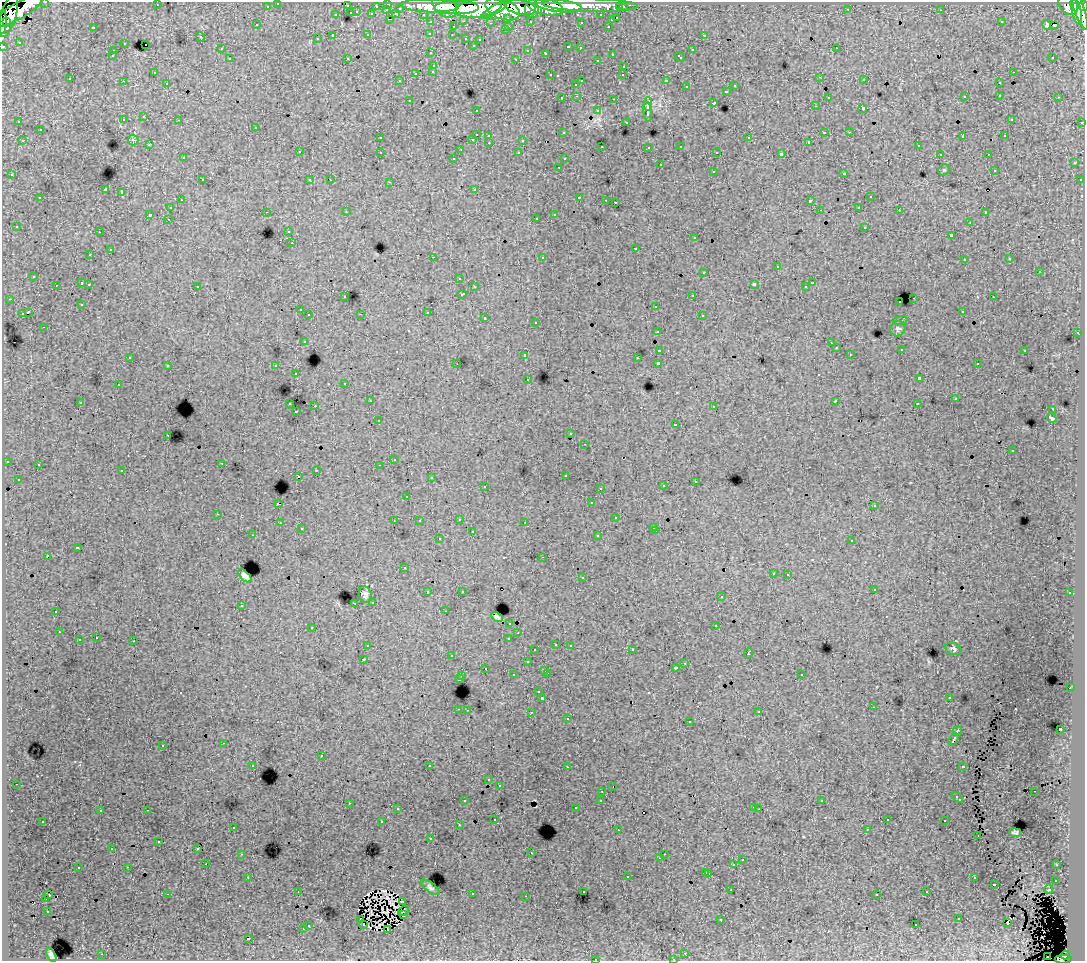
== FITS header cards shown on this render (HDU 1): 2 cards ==
NAXIS1  =                 1083
NAXIS2  =                  959

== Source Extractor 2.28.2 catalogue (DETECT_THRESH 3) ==
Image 1083 x 959 px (HDU 1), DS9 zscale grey, 1 PNG px = 1 image px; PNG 1087 x 963 px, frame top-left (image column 1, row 959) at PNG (2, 2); each listed source drawn as its Kron ellipse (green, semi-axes under 4 px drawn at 4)
Background 145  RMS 1.1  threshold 3.42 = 3 sigma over >= 5 px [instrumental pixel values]
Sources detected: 481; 7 with non-positive FLUX_AUTO (blend fragments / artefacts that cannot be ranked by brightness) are neither listed nor drawn; the other 474 listed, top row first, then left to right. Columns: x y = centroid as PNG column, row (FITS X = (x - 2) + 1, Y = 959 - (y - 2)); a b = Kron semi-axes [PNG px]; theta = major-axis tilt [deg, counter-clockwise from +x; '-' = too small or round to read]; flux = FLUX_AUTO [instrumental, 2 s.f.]
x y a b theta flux
45 2 3 2 - 2800
278 3 3 3 - 1900
388 4 3 3 - 3800
157 5 2 2 - 58
590 5 48 6 -2 120000
1068 5 11 8 -45 96000
267 6 3 3 - 1400
347 6 3 3 - 740
376 6 3 2 - 940
430 6 29 6 -2 220000
445 6 14 10 -41 180000
558 6 24 6 -7 200000
1084 6 5 3 - 73000
520 7 16 7 -11 290000
545 7 18 8 -12 260000
620 7 3 3 - 1200
623 7 3 3 - 1800
400 8 3 3 - 590
457 8 22 6 0 380000
479 8 23 9 10 500000
503 9 18 10 -20 500000
532 9 9 7 -86 170000
848 9 2 2 - 57
1079 9 22 5 -71 270000
387 10 3 2 - 170
494 10 14 4 30 130000
941 10 2 2 - 41
17 11 30 8 30 290000
538 11 4 3 - 63000
1076 11 14 4 -76 200000
357 12 3 2 - 360
351 13 3 3 - 730
372 14 3 3 - 990
396 14 4 3 - 780
423 14 3 2 - 1700
9 15 22 7 74 230000
336 15 3 3 - 420
601 15 3 3 - 1600
508 18 3 3 - 1100
617 18 3 3 - 440
390 19 3 2 - 270
611 20 3 3 - 470
464 21 3 2 - 380
530 21 3 3 - 1000
3 22 12 3 89 100000
6 22 4 3 - 71000
431 22 3 3 - 1900
581 22 3 3 - 120
1001 22 3 2 - 93
491 23 3 2 - 110
257 25 3 3 - 210
1047 25 5 3 - 400
1054 25 3 2 - 140
509 26 3 2 - 310
608 26 3 2 - 270
93 27 3 3 - 770
453 27 3 3 - 210
505 30 3 3 - 180
429 34 3 3 - 160
368 35 3 3 - 390
452 35 3 2 - 120
704 35 3 3 - 280
333 36 3 3 - 1100
201 37 5 3 - 68
466 38 3 3 - 360
317 39 3 3 - 190
480 39 3 2 - 110
19 42 3 2 - 97
124 43 2 2 - 41
146 44 3 2 - 180
473 45 3 2 - 85
3 46 3 3 - 4800
568 47 3 3 - 330
580 48 3 3 - 190
836 48 3 2 - 290
221 49 3 3 - 190
528 50 3 3 - 140
692 50 3 3 - 450
113 51 3 3 - 270
431 53 3 3 - 210
546 53 3 3 - 370
612 54 3 2 - 270
112 56 3 3 - 130
680 57 5 3 - 320
1053 57 3 2 - 170
347 58 3 3 - 59
230 59 3 3 - 240
516 59 3 2 - 570
597 60 3 3 - 250
434 65 3 3 - 290
624 66 3 3 - 310
433 71 3 3 - 170
1013 72 3 2 - 240
154 73 3 3 - 150
416 73 3 3 - 460
550 75 3 2 - 360
623 75 3 2 - 140
820 77 3 2 - 140
70 79 3 2 - 110
864 80 3 2 - 120
123 81 3 2 - 110
400 81 3 2 - 98
582 81 3 2 - 520
666 81 3 3 - 970
167 83 3 2 - 210
999 83 3 3 - 220
576 84 3 3 - 310
735 86 3 3 - 230
687 87 3 3 - 230
726 91 3 3 - 310
1000 95 3 2 - 370
577 96 3 3 - 150
965 96 2 2 - 57
828 97 3 3 - 270
1059 97 3 2 - 220
562 98 3 3 - 190
614 99 3 2 - 480
409 100 3 2 - 250
714 103 3 3 - 830
648 104 7 3 88 2100
815 106 3 2 - 98
863 108 3 3 - 880
476 110 3 2 - 150
598 111 4 3 - 260
648 112 10 4 -84 2100
144 117 3 3 - 280
1011 119 3 2 - 120
123 120 3 3 - 260
179 120 3 2 - 160
19 122 2 2 - 49
626 122 3 2 - 89
1082 122 3 3 - 610
256 127 3 3 - 230
40 130 3 3 - 280
824 132 3 2 - 850
849 132 3 2 - 63
563 133 3 3 - 190
476 134 3 3 - 960
489 135 3 3 - 230
963 136 4 2 - 440
1005 136 3 3 - 160
380 138 3 2 - 130
749 138 3 3 - 330
473 139 3 2 - 410
133 140 5 5 - 150
523 140 3 3 - 880
22 141 3 2 - 280
809 142 3 3 - 130
489 143 3 2 - 240
149 145 3 3 - 120
918 145 3 2 - 270
602 146 2 2 - 73
681 146 3 3 - 260
649 147 3 2 - 110
461 150 2 2 - 55
299 152 3 3 - 230
380 152 3 2 - 300
717 152 3 2 - 72
519 153 3 3 - 220
781 154 4 3 - 2000
940 154 3 2 - 130
988 154 3 2 - 190
183 158 3 3 - 180
454 158 3 2 - 140
564 159 3 3 - 120
1074 163 3 3 - 330
660 165 3 3 - 550
559 167 3 2 - 170
944 170 6 5 - 110
994 170 3 2 - 78
713 171 3 3 - 350
844 173 3 3 - 380
12 174 3 3 - 140
202 180 3 2 - 230
310 180 3 3 - 210
330 180 3 2 - 99
1080 180 3 3 - 210
390 182 3 2 - 390
105 190 4 3 - 7300
475 190 4 3 - 71
122 193 3 3 - 520
579 197 3 2 - 380
870 197 3 3 - 400
40 198 3 3 - 390
181 200 3 2 - 180
606 200 2 2 - 50
810 201 3 3 - 1200
615 202 3 3 - 1200
859 207 3 3 - 260
170 208 3 3 - 320
820 210 3 2 - 50
899 210 3 2 - 70
266 212 2 2 - 68
346 212 3 2 - 180
985 213 3 2 - 170
150 214 3 3 - 830
555 215 4 3 - 1600
536 218 3 2 - 150
168 219 3 2 - 150
970 222 3 2 - 98
16 226 3 3 - 140
865 227 3 3 - 370
289 231 3 3 - 150
99 232 2 2 - 67
951 235 3 3 - 860
695 238 3 3 - 280
292 243 2 2 - 51
635 248 3 3 - 430
110 250 3 3 - 680
90 255 3 2 - 130
433 257 2 2 - 730
542 257 3 3 - 350
1010 259 4 3 - 93
964 260 3 2 - 160
777 267 3 3 - 870
1039 271 3 3 - 770
704 272 3 3 - 440
34 276 3 3 - 170
459 278 3 3 - 120
82 283 3 3 - 620
812 283 3 3 - 640
89 284 3 3 - 250
754 284 4 3 - 1600
56 285 3 2 - 150
197 286 3 3 - 340
474 287 3 3 - 250
805 287 3 2 - 66
462 294 4 3 - 400
693 295 3 2 - 290
345 297 3 3 - 160
993 297 3 2 - 160
914 298 3 2 - 510
10 299 3 2 - 120
900 302 3 2 - 150
82 304 3 3 - 140
656 306 3 3 - 330
300 310 3 3 - 260
962 311 3 2 - 210
28 312 4 3 - 1400
427 312 3 3 - 650
22 314 4 3 - 440
361 314 2 2 - 43
309 315 3 3 - 310
702 315 3 2 - 180
485 318 3 3 - 570
900 320 7 3 8 110
536 322 3 3 - 170
44 327 3 2 - 180
898 329 8 7 - 200
657 331 3 3 - 190
1077 333 3 2 - 340
304 341 3 3 - 280
831 343 2 2 - 55
836 348 3 3 - 110
901 349 3 2 - 82
659 350 4 3 - 1100
1025 350 3 2 - 500
850 354 3 2 - 150
525 355 3 3 - 340
130 357 3 2 - 120
637 358 3 2 - 110
658 363 3 3 - 2700
457 364 2 2 - 31
977 364 3 2 - 120
168 365 3 3 - 320
276 366 3 3 - 270
296 374 3 2 - 290
528 379 3 2 - 150
919 379 4 3 - 2400
345 383 3 3 - 160
118 385 3 2 - 220
955 399 3 3 - 190
370 401 3 3 - 220
835 401 3 2 - 64
80 402 3 3 - 210
290 404 3 3 - 450
917 404 3 3 - 360
315 406 2 2 - 500
714 406 3 3 - 230
1053 409 3 2 - 52
296 412 3 3 - 140
1052 418 5 3 - 120
378 421 3 3 - 150
675 424 3 3 - 540
571 433 3 3 - 160
168 435 3 2 - 210
585 444 3 2 - 150
1012 451 3 2 - 100
394 459 2 2 - 60
7 461 3 3 - 350
222 463 3 2 - 100
38 464 3 3 - 230
379 465 3 2 - 96
316 470 3 2 - 360
122 471 3 3 - 180
565 475 3 3 - 340
298 476 3 2 - 130
431 477 3 3 - 170
18 479 3 3 - 190
695 481 3 2 - 210
485 486 3 2 - 250
663 486 3 3 - 220
600 488 3 3 - 180
407 496 3 2 - 100
592 503 3 3 - 240
278 504 3 3 - 870
874 506 4 3 - 120
218 514 3 2 - 150
616 518 3 3 - 390
459 519 3 3 - 220
394 521 2 2 - 65
419 521 3 2 - 76
525 522 3 2 - 180
280 523 3 2 - 150
654 527 3 3 - 140
301 529 3 3 - 180
656 531 3 2 - 160
472 532 3 3 - 490
253 535 2 2 - 75
598 536 3 3 - 320
439 539 3 3 - 230
852 540 3 3 - 320
77 548 4 3 - 740
47 556 3 3 - 1500
543 557 3 2 - 150
404 568 3 2 - 120
773 573 3 3 - 240
788 574 3 3 - 240
245 576 8 4 -45 290
582 578 3 3 - 280
874 589 3 2 - 220
462 591 3 2 - 130
428 592 3 3 - 330
1070 593 3 3 - 200
365 594 8 6 -74 290
721 597 3 3 - 240
373 602 3 3 - 260
355 603 3 2 - 230
241 605 3 3 - 190
56 611 3 2 - 490
445 611 3 2 - 140
497 617 6 3 -30 180
510 623 3 3 - 380
716 626 3 3 - 580
312 627 3 3 - 380
59 632 3 2 - 130
518 633 3 2 - 110
96 638 3 2 - 290
509 638 3 3 - 560
79 640 3 3 - 640
134 641 3 2 - 670
556 644 3 2 - 190
570 645 3 2 - 270
368 646 4 3 - 240
953 649 8 6 -22 210
535 650 3 3 - 150
632 650 3 2 - 310
748 653 5 3 - 600
452 656 3 3 - 210
364 659 2 2 - 47
527 662 3 3 - 340
685 663 3 2 - 200
485 668 3 2 - 220
675 668 3 3 - 250
545 670 3 3 - 270
547 673 3 2 - 400
801 674 3 3 - 360
513 675 3 3 - 450
462 676 3 2 - 290
459 679 3 3 - 1100
1070 688 2 2 - 230
539 692 3 3 - 250
542 698 3 3 - 1600
949 698 3 2 - 110
873 707 3 2 - 110
459 709 3 2 - 310
467 710 3 2 - 260
531 712 3 2 - 280
759 712 3 2 - 52
568 719 3 3 - 240
689 722 3 3 - 290
1060 729 3 3 - 2400
957 731 5 3 - 940
953 739 6 3 58 940
224 743 3 2 - 300
163 745 3 3 - 350
321 756 3 2 - 460
253 765 3 2 - 230
430 766 3 3 - 2900
963 766 4 3 - 660
567 767 3 2 - 110
489 780 3 2 - 130
16 784 3 2 - 220
499 785 3 2 - 120
613 787 3 2 - 56
602 791 3 2 - 210
1034 791 2 2 - 61
957 797 7 3 -41 800
601 800 3 3 - 200
465 801 3 3 - 180
822 801 3 2 - 72
349 803 3 2 - 280
754 807 3 2 - 250
576 808 3 3 - 150
398 809 3 3 - 180
759 809 2 2 - 42
147 810 3 2 - 480
100 811 3 3 - 160
495 819 3 2 - 120
887 820 3 2 - 100
43 821 3 2 - 210
945 821 3 3 - 330
382 822 3 3 - 770
459 825 3 3 - 140
233 827 3 3 - 250
867 829 3 3 - 99
618 830 3 2 - 110
1015 833 6 3 -7 130
978 836 3 2 - 100
431 839 3 2 - 100
159 842 3 3 - 280
198 848 3 2 - 160
112 849 3 2 - 130
531 853 3 2 - 48
241 854 3 2 - 240
664 854 3 2 - 170
660 858 2 2 - 58
742 860 3 3 - 230
206 864 2 2 - 180
734 865 3 3 - 920
1057 865 3 2 - 160
128 867 3 2 - 240
78 868 3 3 - 480
706 872 3 3 - 430
709 873 3 3 - 480
627 876 3 3 - 590
248 877 3 3 - 140
974 878 3 3 - 250
1056 880 3 3 - 160
994 884 3 3 - 530
430 887 11 5 -38 210
1049 889 5 3 - 320
731 890 3 2 - 110
298 891 3 2 - 82
583 891 3 2 - 120
927 892 3 2 - 210
167 894 3 2 - 880
472 894 3 2 - 500
877 894 3 3 - 220
48 895 3 2 - 270
526 896 3 2 - 89
46 899 3 2 - 67
402 902 4 3 - 97
47 911 2 2 - 50
404 911 6 3 38 89
403 915 3 2 - 130
959 918 3 3 - 280
721 919 3 2 - 95
361 920 2 2 - 81
1007 922 3 3 - 340
308 925 3 2 - 140
364 925 3 2 - 210
916 925 2 2 - 98
303 929 3 3 - 290
388 929 3 2 - 97
248 939 3 3 - 1100
685 953 3 3 - 160
102 954 3 2 - 380
51 955 7 4 -62 270
1065 955 4 4 - 47000
1047 956 2 2 - 200
595 959 3 2 - 340
673 959 3 2 - 120
1063 959 8 4 1 90000
At the frame edge (FLAGS 8, measured only in part): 8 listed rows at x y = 45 2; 278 3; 1084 6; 3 22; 3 46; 595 959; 673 959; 1063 959
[7 non-positive-flux detections neither listed nor drawn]